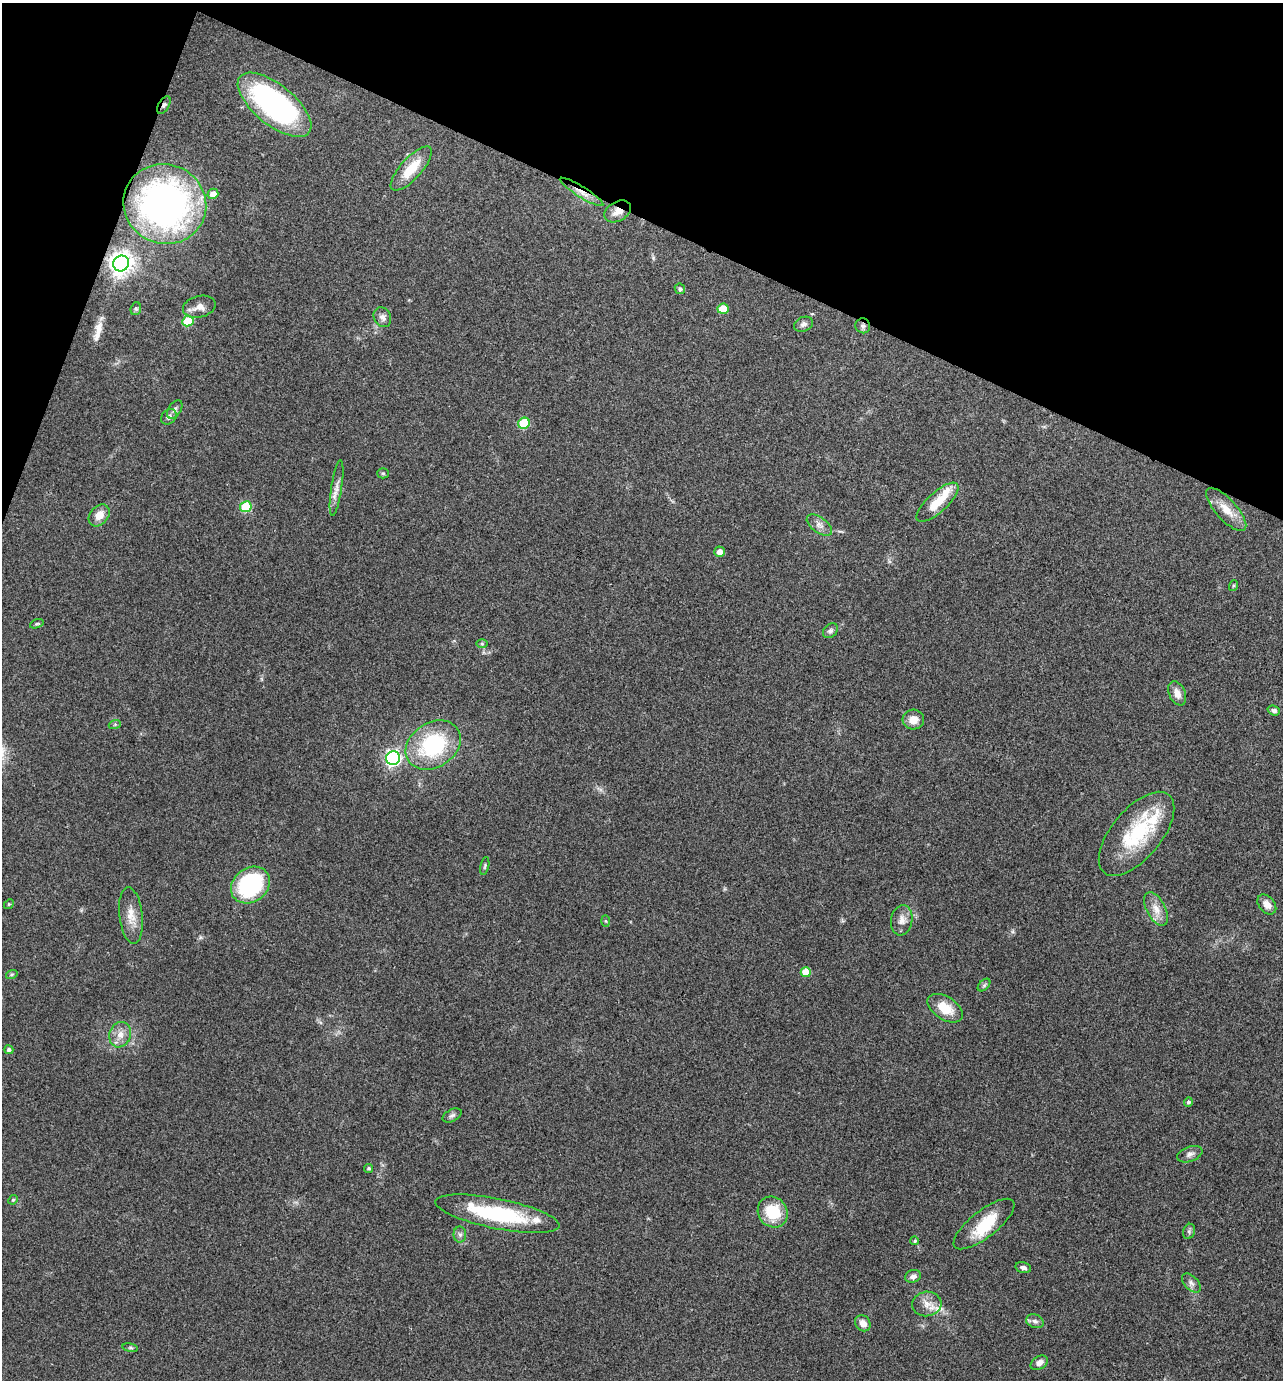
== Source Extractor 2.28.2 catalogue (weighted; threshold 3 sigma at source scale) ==
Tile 2 of 4 x 4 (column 2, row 1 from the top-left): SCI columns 1421-2701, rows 4142-5519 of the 5535 x 5521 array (HDU 1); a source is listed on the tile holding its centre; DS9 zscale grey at full resolution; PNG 1285 x 1382 px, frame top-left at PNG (2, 3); each listed source drawn as its Kron ellipse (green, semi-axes under 4 px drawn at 4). Shown black and unused: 19% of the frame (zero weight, under 3 of 4 exposures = <1% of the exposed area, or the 3 px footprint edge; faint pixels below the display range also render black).
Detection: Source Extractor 2.28.2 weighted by HDU 2 'WHT'; one run over the whole footprint, this tile lists its part. Background 0.165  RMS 0.0072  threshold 0.0322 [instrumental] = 3 sigma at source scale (4.5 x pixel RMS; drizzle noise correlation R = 1.50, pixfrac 1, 0.05/0.05 arcsec/px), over >= 5 px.
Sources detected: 77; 1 inside a brighter object's white glare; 1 long thin detection or spike segment (spike, bleed or trail) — neither listed nor drawn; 4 inside a brighter listed object's ellipse — not listed separately; the other 71 listed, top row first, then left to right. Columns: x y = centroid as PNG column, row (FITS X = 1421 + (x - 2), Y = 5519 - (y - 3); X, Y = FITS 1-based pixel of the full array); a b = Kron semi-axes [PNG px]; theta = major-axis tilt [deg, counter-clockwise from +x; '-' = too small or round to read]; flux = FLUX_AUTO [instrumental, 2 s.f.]
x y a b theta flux
164 105 10 5 58 1.9
274 105 44 20 -39 170
411 169 28 10 48 18
581 192 25 5 -32 7.2
213 194 5 5 - 6.4
165 204 42 39 -26 280
618 211 14 9 29 7.2
121 263 8 7 - 620
680 289 5 5 - 1.5
199 307 16 10 14 6.6
136 309 6 5 - 1.3
723 309 5 5 - 14
382 317 10 8 -60 3.4
188 321 6 5 - 26
803 324 10 7 21 2.5
863 326 7 7 - 2.4
175 409 10 6 56 2.2
169 417 9 7 41 2.8
524 423 6 5 - 34
383 473 5 5 - 1
337 488 28 5 81 5.5
937 502 27 10 42 16
246 507 6 5 - 34
1226 509 27 10 -48 12
99 515 12 9 50 7.7
819 525 14 7 -35 4.3
720 552 5 5 - 5
1233 586 5 3 - 0.8
37 624 7 4 19 1.1
830 631 8 6 44 1.9
482 644 6 4 -1 0.89
1177 693 13 8 -67 5.6
1274 711 6 4 -20 1.9
913 720 11 10 - 7.5
115 724 6 4 19 1
433 745 29 22 32 67
393 758 7 7 - 210
1137 834 51 25 50 56
485 866 9 4 78 1.2
250 885 21 17 37 69
9 904 5 4 - 0.81
1267 904 11 8 -50 5.4
1156 909 18 9 -61 7.9
131 916 28 11 -83 10
902 920 15 10 81 5.8
606 921 5 4 - 0.81
806 972 5 5 - 12
12 974 6 4 18 0.94
984 985 7 4 45 1.3
945 1008 19 11 -32 15
120 1035 13 10 69 6.7
9 1050 4 4 - 2.1
1188 1102 4 4 - 1.5
452 1115 10 6 26 2.1
1190 1154 13 7 19 3.2
369 1168 5 4 - 1.2
13 1200 5 4 - 0.86
773 1212 16 14 -52 25
497 1214 63 15 -11 67
984 1224 37 13 38 26
1189 1231 8 6 69 1.6
460 1235 8 6 -89 2.3
915 1241 4 4 - 1.2
1023 1268 8 5 -13 2.3
913 1276 8 6 21 3.1
1191 1283 11 6 -46 2.9
927 1304 14 12 6 7.3
1035 1321 9 6 -20 2.5
863 1323 8 7 - 5.4
130 1348 8 4 -8 1.2
1039 1363 9 6 30 3.8
Overlapping masked pixels (flux is a lower limit): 4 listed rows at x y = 164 105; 581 192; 618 211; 863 326